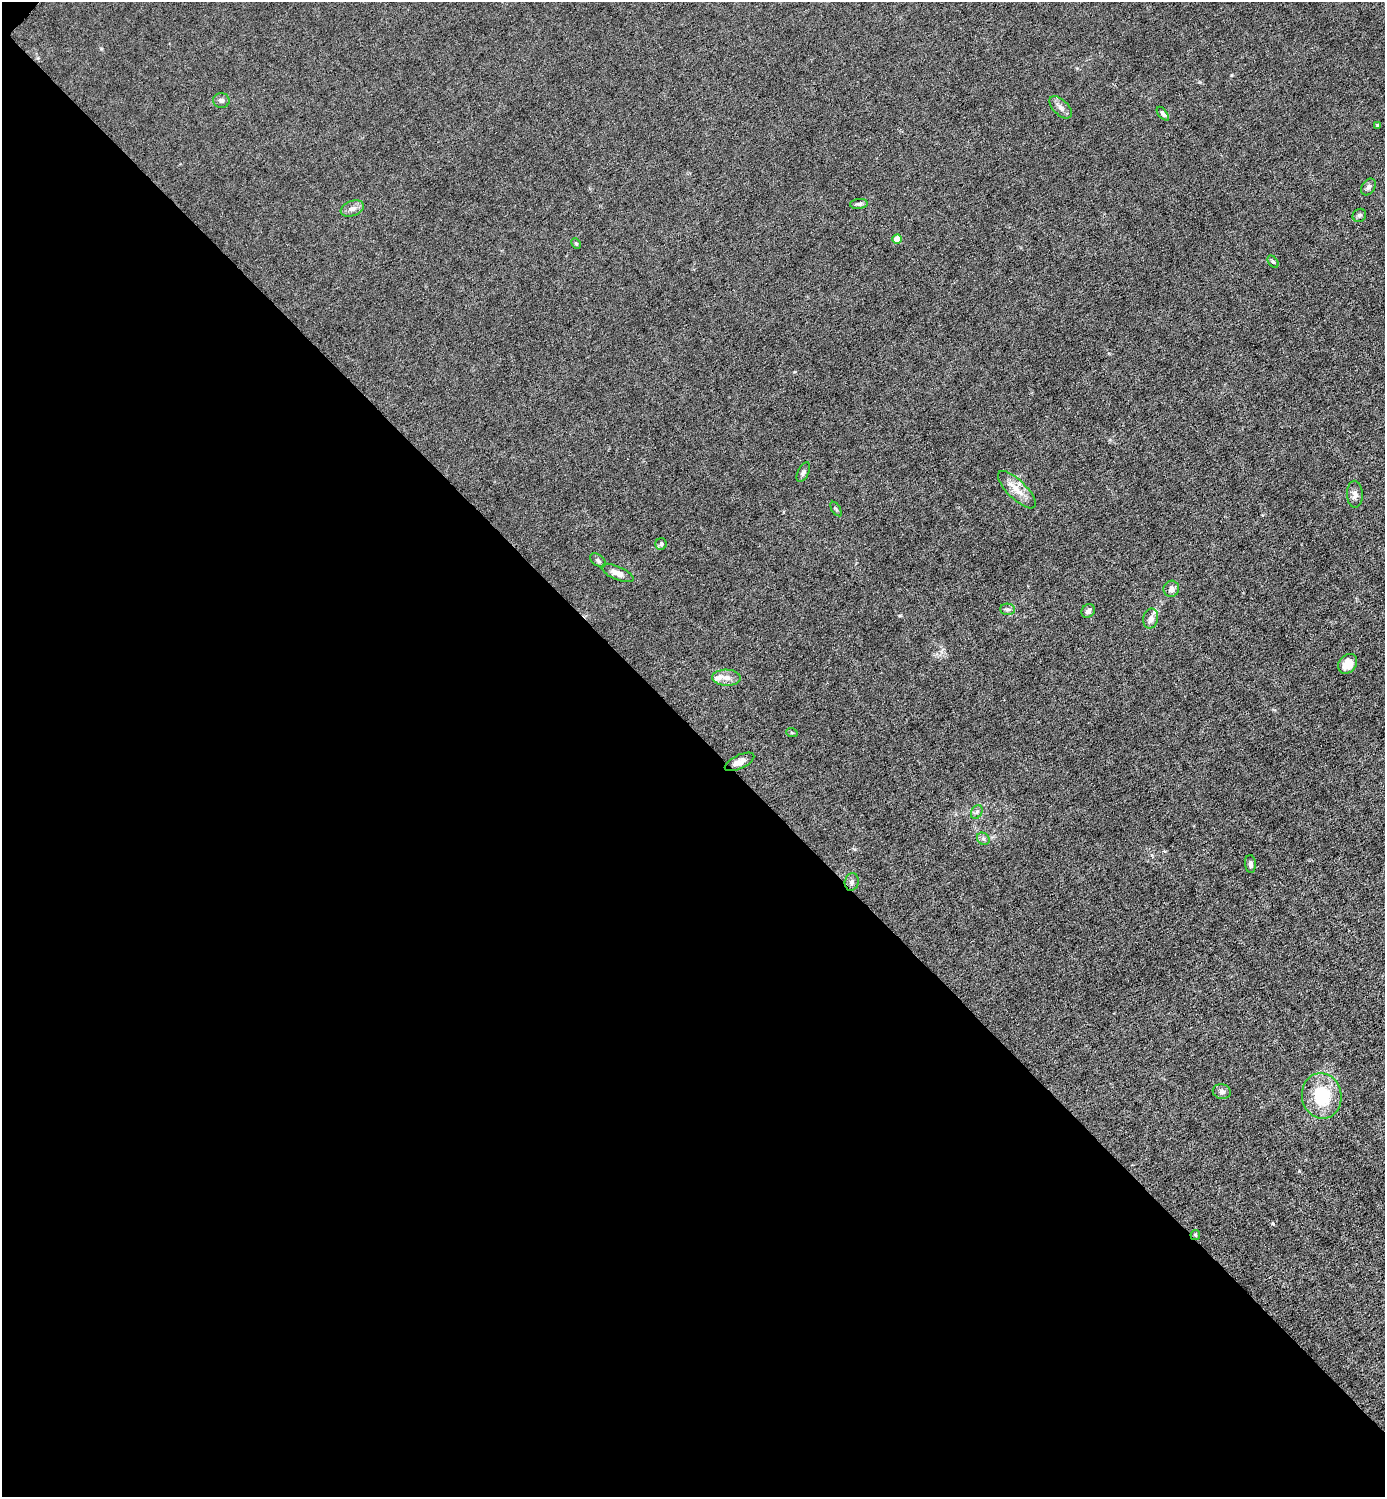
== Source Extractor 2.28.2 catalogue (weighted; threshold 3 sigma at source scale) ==
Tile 9 of 4 x 4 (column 1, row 3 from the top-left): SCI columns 154-1536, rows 1496-2990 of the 5980 x 5980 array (HDU 1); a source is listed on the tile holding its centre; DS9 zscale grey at full resolution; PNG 1387 x 1499 px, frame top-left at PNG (2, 2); each listed source drawn as its Kron ellipse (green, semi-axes under 4 px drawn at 4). Shown black and unused: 51% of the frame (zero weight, under 6 of 12 exposures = <1% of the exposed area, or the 3 px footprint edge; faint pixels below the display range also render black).
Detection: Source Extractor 2.28.2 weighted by HDU 2 'WHT'; one run over the whole footprint, this tile lists its part. Background 0.0143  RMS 0.003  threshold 0.0125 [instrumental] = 3 sigma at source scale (4.09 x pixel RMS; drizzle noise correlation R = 1.36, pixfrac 0.8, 0.05/0.05 arcsec/px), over >= 5 px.
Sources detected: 35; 2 inside a brighter listed object's ellipse — not listed separately; the other 33 listed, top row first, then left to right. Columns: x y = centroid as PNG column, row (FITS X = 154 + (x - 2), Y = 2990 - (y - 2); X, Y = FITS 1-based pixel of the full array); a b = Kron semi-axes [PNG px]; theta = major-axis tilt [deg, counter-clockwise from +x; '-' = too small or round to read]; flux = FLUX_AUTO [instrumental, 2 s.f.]
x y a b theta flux
221 101 8 7 - 0.93
1061 107 14 7 -44 1.6
1163 114 8 4 -52 0.68
1377 126 3 3 - 0.39
1368 187 9 6 56 0.84
859 204 9 5 6 0.74
352 209 12 7 21 1.6
1359 215 7 6 - 0.66
897 239 4 4 - 6.1
576 243 5 4 - 0.37
1273 262 7 4 -52 0.47
803 472 10 5 63 0.73
1017 490 25 9 -44 4.2
1355 494 13 8 -89 1.6
836 509 8 3 -57 0.36
661 544 6 5 - 0.52
598 560 9 5 -39 0.73
617 573 17 6 -23 2.2
1171 589 8 7 - 1.5
1008 609 7 5 -1 0.75
1088 611 7 6 - 1
1151 618 10 7 77 1.4
1348 664 11 8 50 3.8
726 678 14 8 -2 2.1
792 733 6 3 -19 0.33
739 762 16 7 26 2.1
977 812 7 5 61 0.69
983 839 7 5 -45 0.74
1250 864 9 5 -85 0.9
852 882 9 7 78 1
1222 1092 9 7 -13 1.1
1322 1096 23 20 -80 14
1195 1235 5 5 - 0.37
Overlapping masked pixels (flux is a lower limit): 1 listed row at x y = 1195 1235